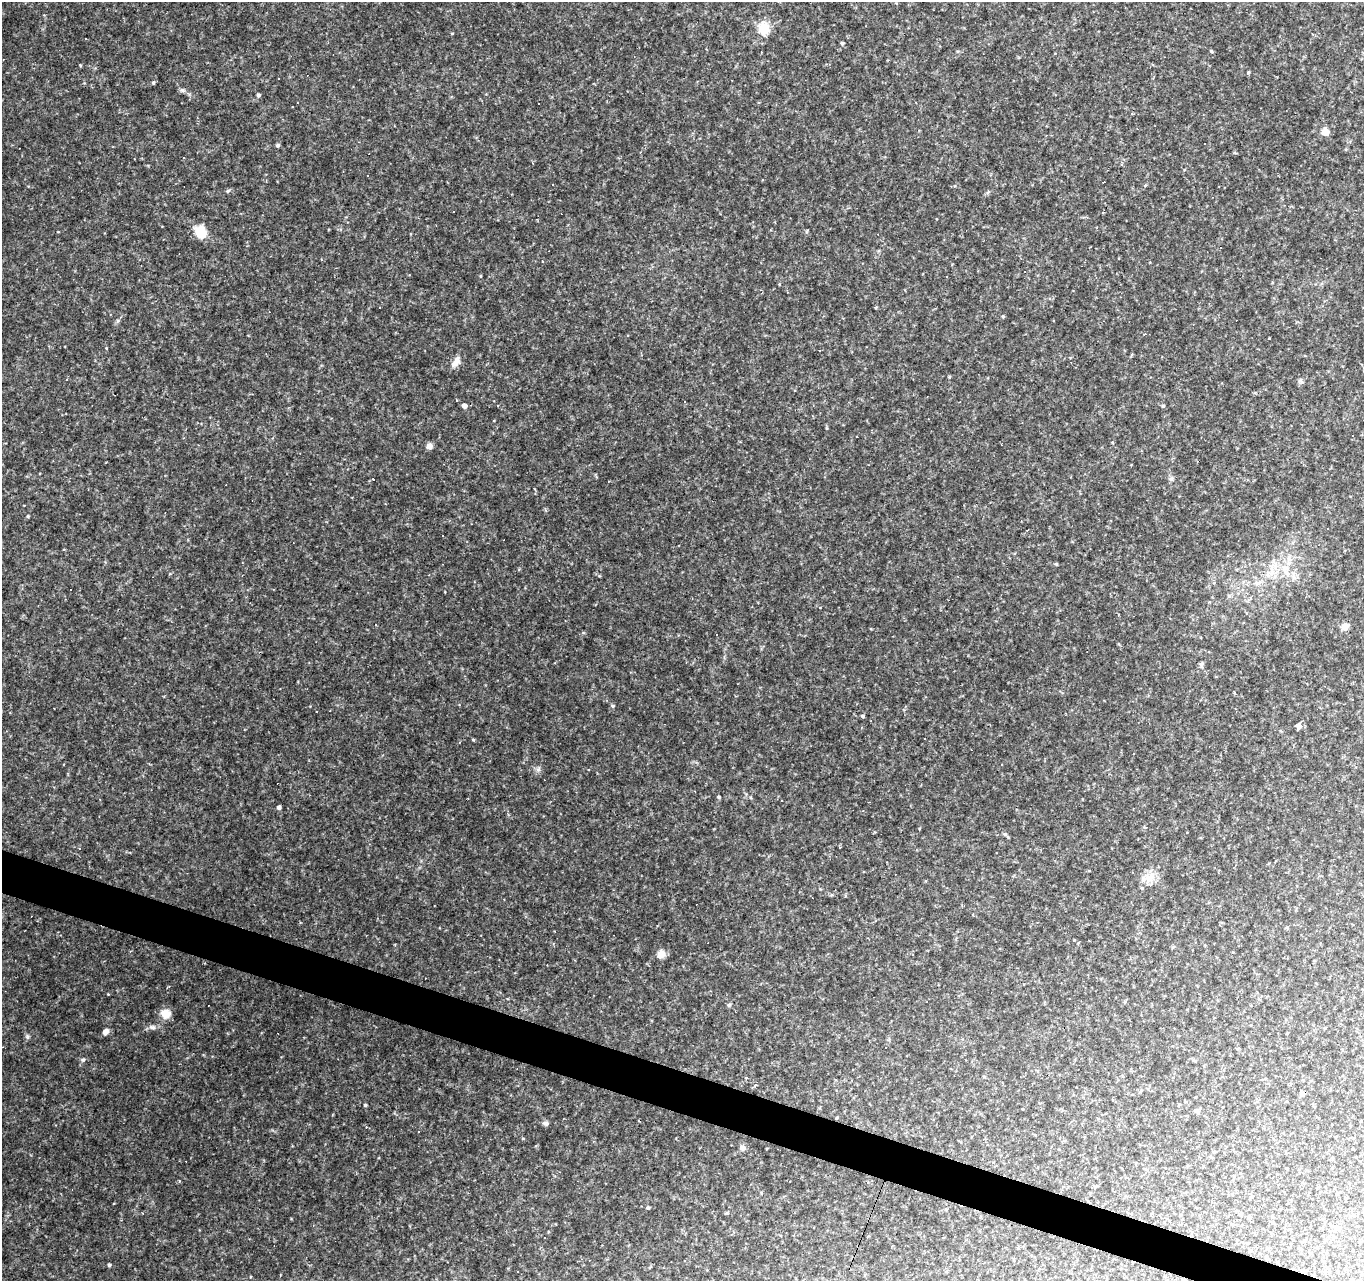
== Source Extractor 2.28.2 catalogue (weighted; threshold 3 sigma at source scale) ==
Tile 6 of 4 x 4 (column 2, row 2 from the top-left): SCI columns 1366-2727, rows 2830-4108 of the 5451 x 5596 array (HDU 1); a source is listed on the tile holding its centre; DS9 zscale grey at full resolution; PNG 1366 x 1283 px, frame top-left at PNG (2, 2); no overlay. Shown black and unused: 3% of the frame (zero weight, under 2 of 3 exposures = <1% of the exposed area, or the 3 px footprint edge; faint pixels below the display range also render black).
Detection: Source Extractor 2.28.2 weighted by HDU 2 'WHT'; one run over the whole footprint, this tile lists its part. Background 0.141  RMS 0.0078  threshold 0.0351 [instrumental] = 3 sigma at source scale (4.5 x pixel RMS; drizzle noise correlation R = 1.50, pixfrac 1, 0.0396/0.0396 arcsec/px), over >= 5 px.
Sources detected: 102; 35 cosmic-ray / hot-pixel residue — not listed; the other 67 listed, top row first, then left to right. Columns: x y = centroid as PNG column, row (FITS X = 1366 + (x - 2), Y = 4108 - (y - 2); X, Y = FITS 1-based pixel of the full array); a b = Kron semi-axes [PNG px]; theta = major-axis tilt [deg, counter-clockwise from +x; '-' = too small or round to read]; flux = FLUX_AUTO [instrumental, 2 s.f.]
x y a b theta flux
763 28 5 5 - 54
452 33 4 3 - 0.54
842 43 4 3 - 1.2
1211 51 4 3 - 0.9
1248 72 4 3 - 0.8
279 79 3 3 - 2.4
153 83 4 3 - 0.98
182 90 7 5 -21 1.6
258 95 4 4 - 1.7
1325 132 10 10 - 4.2
278 145 6 4 16 1.1
183 158 3 2 - 0.83
368 176 3 2 - 0.56
228 191 6 4 25 1.2
988 191 4 3 - 1.8
201 232 13 11 -59 14
542 262 3 3 - 0.78
1024 272 3 3 - 0.62
480 276 5 3 - 0.58
1003 316 4 4 - 0.82
456 362 16 8 58 4.9
949 377 4 3 - 0.69
66 380 3 3 - 0.69
497 405 3 2 - 0.58
464 406 4 4 - 3.5
1163 406 4 4 - 0.79
429 446 8 7 - 3
24 505 2 2 - 0.62
28 516 4 3 - 0.72
1056 564 4 3 - 0.83
1285 568 10 7 37 5.3
1268 575 7 4 -72 1.8
1229 596 6 4 -89 1.1
1243 623 3 3 - 0.77
376 625 3 2 - 0.5
1345 627 9 8 - 3.7
717 635 3 2 - 0.52
1201 665 7 5 -50 1.4
613 706 5 4 - 1.1
863 716 4 3 - 1.3
1298 726 4 4 - 73
459 743 4 3 - 0.58
719 797 4 4 - 1
782 801 3 2 - 0.6
279 807 4 4 - 2.2
1363 831 3 2 - 0.84
80 849 3 2 - 1.1
1149 878 12 11 - 7.6
130 951 3 3 - 0.8
661 954 10 8 51 5.1
1069 999 3 3 - 2.6
729 1005 5 5 - 1.1
166 1014 12 11 - 7.7
153 1027 8 6 -2 2.3
106 1032 7 6 - 3.2
27 1036 6 4 -47 1.3
1270 1051 3 2 - 0.84
83 1060 6 5 - 1.4
755 1085 6 3 23 1
365 1105 4 3 - 0.96
1196 1110 6 6 - 1.3
545 1123 8 6 -8 1.8
742 1148 8 7 - 2.2
179 1181 3 3 - 0.71
648 1208 4 4 - 1
1018 1248 3 3 - 1.9
109 1265 4 4 - 1.2
Isophote crosses this tile's border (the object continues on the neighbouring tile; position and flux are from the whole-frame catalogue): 1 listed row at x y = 1363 831
Unlisted compact peaks at least as high as the median listed source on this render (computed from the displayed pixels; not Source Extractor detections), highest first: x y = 473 740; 538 769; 118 320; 80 65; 108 994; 106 348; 599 576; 523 1138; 807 230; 750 797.